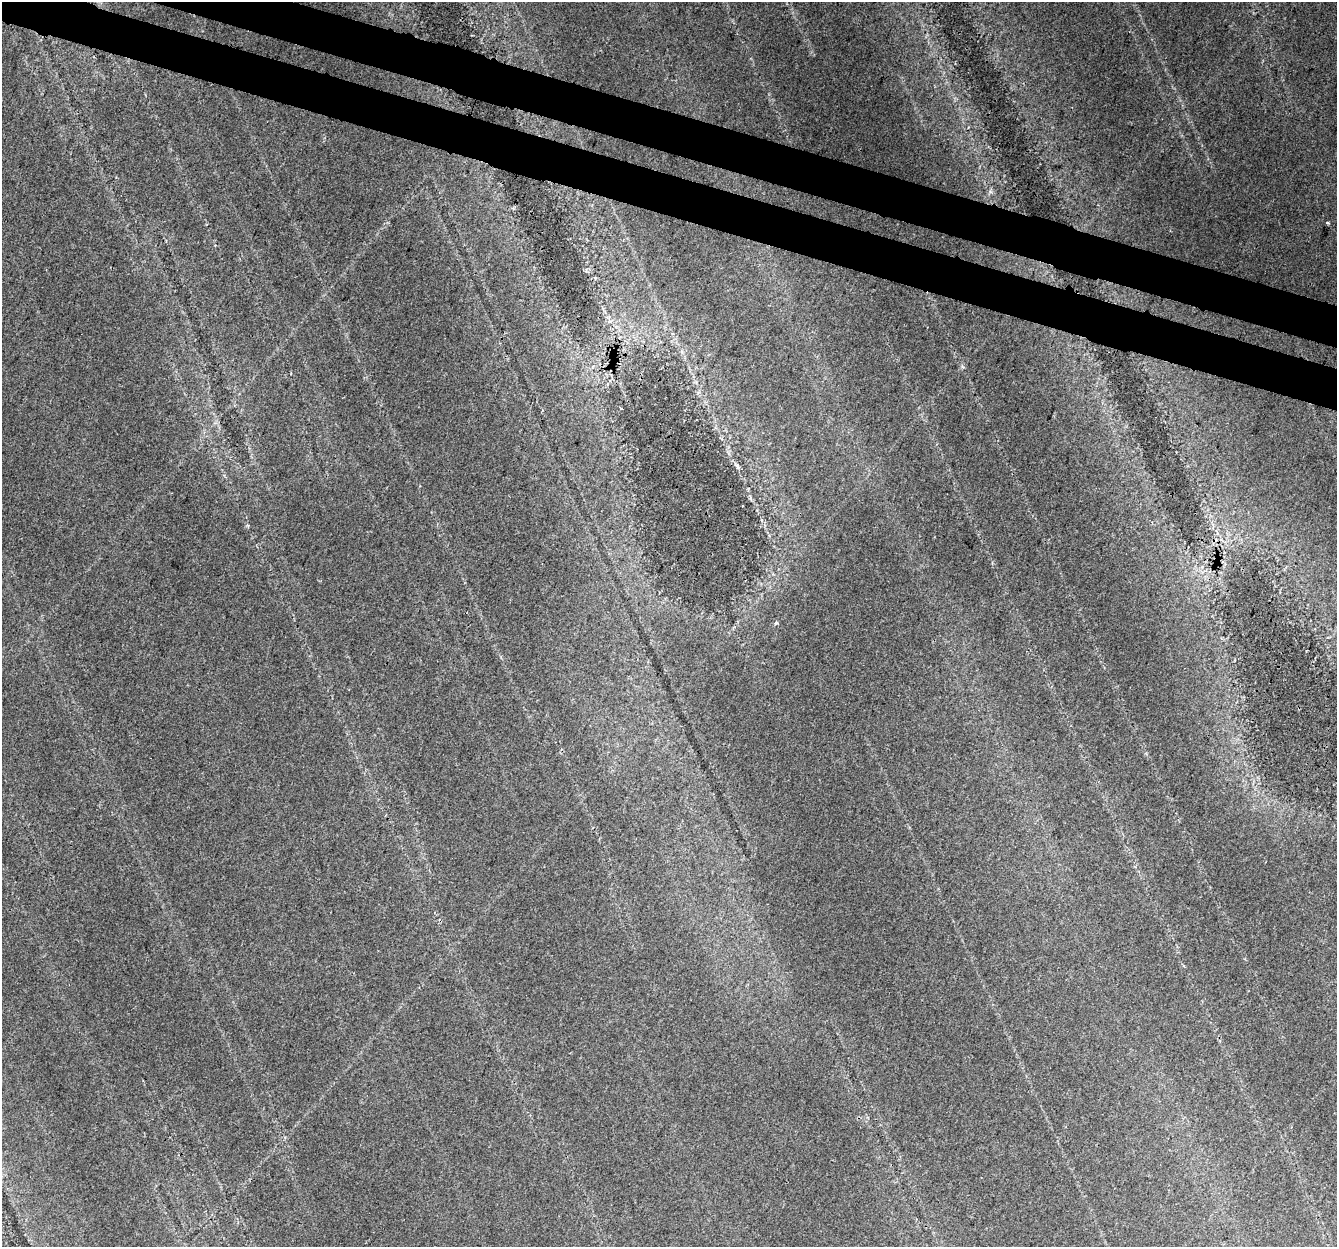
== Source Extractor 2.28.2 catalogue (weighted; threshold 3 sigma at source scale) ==
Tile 11 of 4 x 4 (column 3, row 3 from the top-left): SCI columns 2696-4030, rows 1518-2762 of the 5399 x 5588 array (HDU 1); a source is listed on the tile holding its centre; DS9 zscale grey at full resolution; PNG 1339 x 1249 px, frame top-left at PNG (2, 2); no overlay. Shown black and unused: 6% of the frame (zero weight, under 3 of 4 exposures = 5% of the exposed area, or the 3 px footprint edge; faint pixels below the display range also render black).
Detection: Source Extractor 2.28.2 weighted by HDU 2 'WHT'; one run over the whole footprint, this tile lists its part. Background 0.0612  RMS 0.0048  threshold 0.0218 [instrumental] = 3 sigma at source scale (4.5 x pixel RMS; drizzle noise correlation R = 1.50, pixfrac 1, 0.0396/0.0396 arcsec/px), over >= 5 px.
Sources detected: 4; all 4 listed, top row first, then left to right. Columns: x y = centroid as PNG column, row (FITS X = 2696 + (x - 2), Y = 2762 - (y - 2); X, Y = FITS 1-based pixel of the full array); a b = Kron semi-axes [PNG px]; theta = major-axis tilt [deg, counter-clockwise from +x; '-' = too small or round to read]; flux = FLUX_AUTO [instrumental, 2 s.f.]
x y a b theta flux
1328 223 3 2 - 0.93
737 466 9 3 -46 1
1219 559 6 4 -43 0.7
776 622 6 4 75 1.1
Overlapping masked pixels (flux is a lower limit): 1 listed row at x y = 1219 559